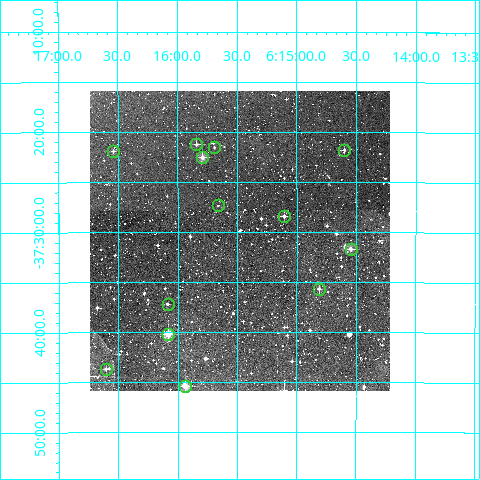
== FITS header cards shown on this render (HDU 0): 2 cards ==
NAXIS1  =                  300
NAXIS2  =                  300

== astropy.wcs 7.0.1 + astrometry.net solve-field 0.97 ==
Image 300 x 300 px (HDU 0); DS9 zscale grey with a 90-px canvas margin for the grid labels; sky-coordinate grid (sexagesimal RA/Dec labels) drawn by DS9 from the SOLVED WCS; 13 Tycho-2 reference stars matched to detected sources circled (green)
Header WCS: RA---TAN/DEC--TAN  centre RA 06:15:29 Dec -37:31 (93.87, -37.51 deg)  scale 6 arcsec/px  FOV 30.0' x 30.0'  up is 0 deg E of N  parity normal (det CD < 0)
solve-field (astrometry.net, Tycho-2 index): VERIFIED the header's WCS against the Tycho-2 star catalogue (verified at 2 index scales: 7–13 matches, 0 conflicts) and refined it, rather than solving blind
Solved WCS: RA---TAN-SIP/DEC--TAN-SIP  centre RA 06:15:29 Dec -37:31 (93.87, -37.51 deg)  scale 6 arcsec/px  FOV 30.0' x 30.0'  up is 0 deg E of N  parity normal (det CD < 0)
The solver's refit moves the header's centre by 2.1 arcsec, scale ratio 1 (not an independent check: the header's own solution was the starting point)
Tycho-2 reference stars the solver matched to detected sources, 13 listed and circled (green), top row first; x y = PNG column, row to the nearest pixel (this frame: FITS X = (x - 90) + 1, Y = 300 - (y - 91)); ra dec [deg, ICRS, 3 dp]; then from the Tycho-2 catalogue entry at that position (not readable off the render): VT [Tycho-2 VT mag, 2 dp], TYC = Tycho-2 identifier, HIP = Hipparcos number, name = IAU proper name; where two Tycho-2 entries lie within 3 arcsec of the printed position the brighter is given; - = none
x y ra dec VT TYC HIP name
196 144 93.960 -37.354 11.51 7084-478-1 - -
214 147 93.923 -37.359 12.21 7084-251-1 - -
344 150 93.650 -37.363 10.89 7084-249-1 - -
113 151 94.135 -37.365 11.58 7084-1646-1 - -
202 157 93.948 -37.375 10.18 7084-462-1 - -
218 205 93.916 -37.456 11.99 7084-52-1 - -
284 216 93.777 -37.473 11.36 7084-62-1 - -
351 249 93.636 -37.528 10.83 7612-272-1 - -
319 289 93.703 -37.594 12.44 7612-153-1 - -
168 304 94.021 -37.619 12.49 7612-85-1 - -
168 334 94.021 -37.670 10.35 7612-2015-1 - -
106 369 94.151 -37.728 12.23 7612-258-1 - -
185 386 93.985 -37.756 10.43 7612-2021-1 - -